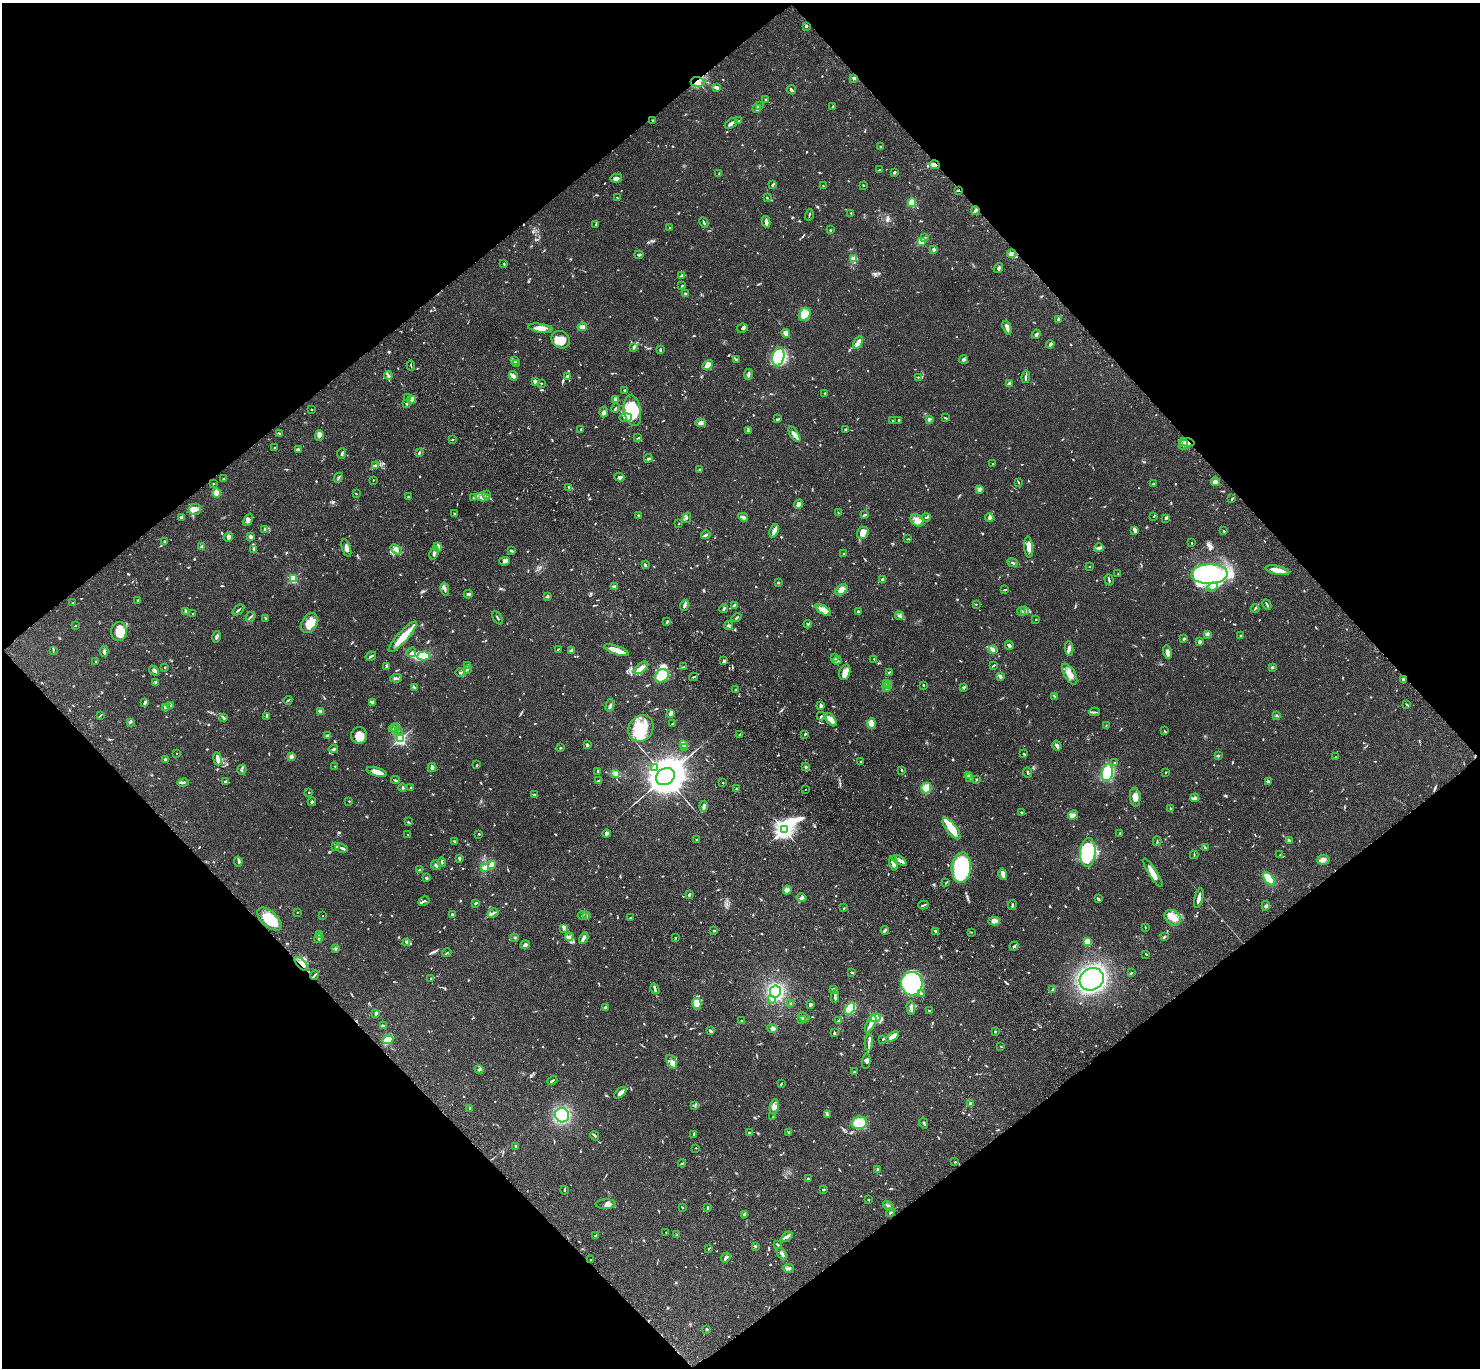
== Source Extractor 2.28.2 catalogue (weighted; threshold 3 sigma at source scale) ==
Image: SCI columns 102-6010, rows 384-5847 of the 6110 x 6090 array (HDU 1 of 3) = the unmasked area's bounding box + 8 px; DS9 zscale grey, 4 x 4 block average (1 PNG px = mean of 4 x 4 image px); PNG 1482 x 1370 px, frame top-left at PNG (2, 3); each listed source drawn as its Kron ellipse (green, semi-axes under 4 px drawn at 4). Shown black and unused: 50% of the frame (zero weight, under 3 of 4 exposures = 6% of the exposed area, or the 3 px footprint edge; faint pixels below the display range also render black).
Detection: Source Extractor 2.28.2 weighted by HDU 2 'WHT'. Background 0.0588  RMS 0.0052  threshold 0.0236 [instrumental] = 3 sigma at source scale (4.5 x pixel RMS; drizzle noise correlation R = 1.50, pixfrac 1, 0.05/0.05 arcsec/px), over >= 5 px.
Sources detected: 1255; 5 too faint to see at this stretch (4 x 4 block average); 10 inside a brighter object's white glare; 6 cosmic-ray / hot-pixel residue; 1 long thin detection or spike segment (spike, bleed or trail) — neither listed nor drawn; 59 coinciding with a brighter row at this scale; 88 inside a brighter listed object's ellipse — not listed separately; of the other 1086, all 500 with FLUX_AUTO >= 2.13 (the completeness limit of this list) listed and drawn (586 fainter detections not listed), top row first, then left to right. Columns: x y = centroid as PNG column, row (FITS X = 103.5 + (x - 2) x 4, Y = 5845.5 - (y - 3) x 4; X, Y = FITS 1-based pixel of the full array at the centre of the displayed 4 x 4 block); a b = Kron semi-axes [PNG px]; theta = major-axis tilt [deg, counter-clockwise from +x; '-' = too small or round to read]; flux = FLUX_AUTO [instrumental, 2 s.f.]
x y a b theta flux
806 26 2 2 - 4.5
854 78 3 2 - 5.8
697 82 7 5 -5 19
716 87 4 2 - 12
791 90 5 2 - 5.3
766 99 2 2 - 9.1
759 106 3 3 - 5.1
833 106 3 2 - 2.7
757 109 4 2 - 3.9
652 120 2 2 - 3.2
739 121 2 2 - 2.5
731 123 7 2 35 11
881 147 4 2 - 3
935 165 5 3 - 12
879 170 4 2 - 2.3
894 172 2 2 - 8.1
719 174 3 2 - 2.6
616 178 6 4 10 9.8
773 184 4 2 - 4.5
863 185 2 2 - 8.2
823 186 2 2 - 2.7
958 190 3 2 - 3.3
617 198 3 2 - 2.4
767 198 3 2 - 2.1
912 203 4 3 - 97
975 211 4 2 - 7
851 213 2 2 - 2.9
809 215 6 2 75 2.9
704 222 5 2 - 4.8
766 222 6 3 -79 13
596 224 3 2 - 4.3
670 228 2 2 - 3.5
830 230 2 2 - 2.7
925 237 3 2 - 3
921 241 2 2 - 190
934 250 2 2 - 14
1012 254 4 2 - 5
639 255 4 2 - 5.6
854 259 4 3 - 15
504 264 2 2 - 2.4
998 268 5 2 - 4.8
682 275 4 3 - 6.4
682 286 2 2 - 3.1
685 294 2 2 - 20
805 314 7 5 63 58
1059 319 2 2 - 15
582 327 4 3 - 14
540 328 12 4 -8 30
742 328 5 3 - 6.8
1007 328 7 3 -73 11
786 333 4 3 - 23
1036 334 5 2 - 7.6
561 340 10 8 -40 34
858 343 7 3 60 16
1050 344 4 2 - 9.7
634 347 3 2 - 7.7
660 350 3 2 - 5.2
778 357 9 6 78 63
736 359 3 2 - 3.3
964 359 4 3 - 5.4
515 360 2 2 - 2.3
516 363 3 2 - 3
708 365 6 4 46 31
411 366 5 2 - 3.2
748 374 5 2 - 9
388 375 4 2 - 5.2
513 376 5 3 - 14
568 376 3 2 - 7.4
918 377 2 2 - 2.8
1026 377 6 2 82 6.9
535 381 3 3 - 4.3
541 383 2 2 - 2.9
1009 384 3 2 - 3.1
625 390 3 2 - 8.3
825 393 2 2 - 7.7
407 398 3 2 - 2.9
411 399 4 2 - 6.4
615 400 3 2 - 9.7
406 404 3 2 - 4.2
616 408 5 2 - 3.1
311 410 2 2 - 3.1
632 411 15 8 -79 120
604 412 5 3 - 12
626 417 6 4 0 12
945 418 3 2 - 3.8
778 419 2 2 - 2.6
929 419 2 2 - 50
893 420 2 2 - 7.1
899 420 2 2 - 3.2
701 423 5 3 - 12
581 429 2 2 - 12
845 429 3 2 - 2.3
748 431 4 2 - 3.9
279 433 3 2 - 2.7
794 434 9 3 -57 22
319 435 5 3 - 11
638 438 4 2 - 2.7
452 439 3 2 - 2.2
1187 442 7 2 -4 13
1183 445 5 3 - 8.5
275 448 2 2 - 7.5
298 449 4 3 - 5.4
342 453 5 2 - 4.7
419 453 3 2 - 4.5
648 458 4 2 - 4.4
993 464 2 2 - 3.8
375 466 4 2 - 4.7
700 469 4 2 - 3.7
619 477 5 3 - 8.3
338 478 5 2 - 4
224 479 3 3 - 3.6
373 480 2 2 - 2.7
1018 482 3 2 - 2.3
1215 482 4 4 - 13
213 484 2 2 - 3.4
1153 484 2 2 - 7.5
569 487 3 2 - 5
980 489 4 3 - 6.9
216 493 4 3 - 44
356 494 2 2 - 2.9
487 494 3 2 - 3.2
408 497 2 2 - 3.4
474 497 2 2 - 7
482 497 7 3 -4 12
1232 499 3 2 - 3.2
798 504 5 4 - 15
195 509 6 5 - 15
838 513 2 2 - 2.2
454 514 3 2 - 2.4
865 515 2 2 - 3.8
639 516 2 2 - 9.6
1154 516 3 2 - 2.2
181 517 3 2 - 6.7
743 517 5 2 - 12
926 517 4 2 - 3
687 518 5 2 - 3.4
989 518 4 3 - 9.6
1165 518 3 3 - 4.2
248 520 6 3 65 8.4
917 520 7 5 -41 22
679 524 2 2 - 2.4
265 529 3 2 - 2.8
1135 530 3 2 - 17
774 531 7 3 68 13
1224 531 2 2 - 3.4
863 533 6 5 - 17
706 535 5 2 - 6.8
251 536 2 2 - 41
228 537 5 4 - 6.8
908 539 3 2 - 2.6
165 542 3 2 - 2.4
1192 543 2 2 - 2.4
202 547 2 2 - 47
438 547 4 2 - 5
1028 547 10 4 -85 20
346 548 9 4 -72 14
1099 548 5 3 - 7.8
396 549 6 3 -39 11
253 550 4 2 - 3.7
512 551 4 2 - 3.1
434 553 6 2 71 8.7
844 554 2 2 - 6.9
505 561 5 3 - 17
1012 562 5 2 - 4.6
645 565 3 2 - 3.7
1089 566 2 2 - 3
1277 570 12 3 -12 43
1118 574 2 2 - 4.5
1209 574 18 10 2 610
293 579 2 2 - 270
882 580 2 2 - 34
1109 580 6 2 -73 4.6
778 583 2 2 - 11
614 586 3 3 - 4.7
1213 587 5 3 - 8.5
445 589 6 2 -78 7.8
842 590 6 4 38 23
1004 590 4 2 - 3.9
468 594 4 2 - 10
547 596 3 2 - 5
138 600 3 2 - 2.9
73 603 2 2 - 3.5
976 604 2 2 - 2.6
1267 604 5 2 - 4.5
684 605 5 2 - 8.8
734 605 3 2 - 4.3
724 609 4 2 - 5.6
1255 609 4 2 - 3.7
238 610 7 2 39 4.8
823 610 8 4 -35 22
185 611 3 2 - 4.6
1022 611 5 2 - 6
1025 611 3 2 - 5.8
858 612 3 2 - 4.7
193 614 2 2 - 2.3
900 616 4 3 - 6.2
251 617 5 2 - 4.2
266 618 3 2 - 3.1
498 618 7 2 -55 3.8
736 618 5 2 - 3.9
1036 619 2 2 - 4
667 622 3 2 - 2.8
309 623 11 7 60 40
808 624 4 2 - 2.9
729 625 4 3 - 5.5
75 626 2 2 - 2.2
119 632 9 8 - 50
1208 634 3 2 - 4.2
1241 636 2 2 - 3.6
216 637 6 3 76 6
403 637 20 5 48 55
1184 639 2 2 - 5.4
1200 642 2 2 - 34
1009 645 4 2 - 7.8
558 649 2 2 - 2.2
992 649 4 2 - 10
1069 649 7 3 -86 10
53 650 4 2 - 3.2
616 650 13 3 -19 54
104 651 6 3 -87 5.9
571 651 3 2 - 4.5
411 652 5 2 - 4.2
1167 652 7 3 -77 11
371 656 5 2 - 6.1
423 656 6 4 4 61
834 658 3 2 - 2.2
874 659 3 2 - 2.6
837 660 4 3 - 7.1
96 661 2 2 - 3.2
724 661 3 2 - 8.2
468 665 4 2 - 3.7
386 666 4 2 - 4.8
993 666 4 2 - 2.3
683 667 3 2 - 2.4
1272 667 2 2 - 5.1
165 668 2 2 - 2.3
641 668 8 3 37 21
154 670 5 3 - 9.9
467 670 3 2 - 3.3
460 672 5 2 - 2.8
845 672 8 5 74 20
889 672 3 2 - 3.4
1070 674 11 5 -59 31
662 676 7 6 - 98
1000 676 3 3 - 7.3
693 677 4 2 - 3.5
396 678 6 2 7 8
1403 679 3 2 - 6.5
156 682 4 2 - 3.5
887 684 3 3 - 4.8
923 685 2 2 - 5.4
889 686 4 2 - 5.6
414 687 4 3 - 3.3
886 687 3 2 - 13
963 687 4 2 - 4.3
736 690 2 2 - 4.3
1054 696 4 2 - 3.6
288 700 4 2 - 3.7
145 702 3 2 - 2.6
373 702 2 2 - 12
1406 704 3 2 - 2.3
610 705 6 2 75 6.5
821 705 4 2 - 11
171 706 4 2 - 3.7
165 708 4 2 - 4.7
321 711 2 2 - 68
1094 712 5 2 - 4.7
670 714 4 2 - 18
101 715 4 2 - 2.2
1277 715 3 2 - 2.5
821 716 4 2 - 3.3
267 717 3 3 - 4.1
224 718 4 2 - 3.1
831 720 7 4 -53 23
130 722 3 2 - 2.9
672 724 3 2 - 5.2
872 724 5 3 - 15
1106 726 2 2 - 2.7
393 728 5 2 - 3.1
395 729 5 2 - 4.6
641 729 14 12 55 87
398 730 2 2 - 3.6
1165 731 3 2 - 2.5
740 734 2 2 - 2.7
805 734 2 2 - 5.2
327 735 3 2 - 4.4
359 735 8 8 - 30
400 739 2 2 - 510
683 744 3 2 - 3.7
587 745 2 2 - 6.8
1057 746 5 3 - 8.2
561 748 3 2 - 2.7
685 748 2 2 - 2.5
334 749 4 2 - 7.6
177 753 2 2 - 4.1
1024 754 2 2 - 6.5
1218 755 3 2 - 3.1
291 757 2 2 - 61
1336 757 2 2 - 2.8
165 759 2 2 - 21
217 759 6 3 -82 13
861 761 2 2 - 2.1
1114 763 3 2 - 2.5
477 765 3 2 - 3.5
335 766 2 2 - 2.2
654 767 3 2 - 3.9
806 767 3 2 - 4
432 768 4 2 - 15
242 770 5 2 - 3.9
902 770 3 2 - 2.9
598 771 4 2 - 2.8
377 772 10 3 -16 29
1027 772 5 2 - 4
1165 772 2 2 - 3
616 773 3 3 - 15
1107 773 8 5 81 150
969 775 2 2 - 4.4
665 776 10 8 32 9600
970 778 3 2 - 3
976 779 2 2 - 3
395 780 4 2 - 3.6
226 781 3 2 - 6.4
599 781 3 2 - 3.7
1268 781 4 2 - 7.9
183 783 5 2 - 6.6
723 783 2 2 - 6.5
403 788 4 3 - 4.7
411 788 2 2 - 3.8
926 788 5 5 - 48
736 789 3 2 - 3
805 789 2 2 - 2.9
309 792 2 2 - 2.4
534 795 2 2 - 3.5
1135 797 9 5 -84 22
1195 798 4 3 - 7.1
349 801 2 2 - 3.3
312 802 4 2 - 4.3
704 806 5 3 - 6.7
1170 809 3 2 - 6.4
1021 812 3 2 - 2.8
1073 815 5 3 - 8.9
408 822 3 2 - 2.8
951 829 13 5 -52 63
784 830 3 3 - 1100
1120 833 2 2 - 2.9
479 834 2 2 - 3.4
606 834 4 3 - 10
408 835 3 2 - 2.5
696 840 2 2 - 2.8
1289 840 3 2 - 3.8
455 841 4 2 - 4.1
1157 841 5 2 - 3.3
336 846 3 2 - 5.4
342 848 6 2 -22 10
1205 848 3 2 - 2.7
1088 852 14 7 86 190
1194 855 4 2 - 3.9
1280 855 2 2 - 2.7
460 859 3 3 - 4.2
899 860 8 2 -30 21
1323 860 6 4 6 11
238 861 5 2 - 4
442 862 5 2 - 3.5
893 863 7 3 -76 29
492 864 4 3 - 15
436 865 5 2 - 5.9
485 868 3 3 - 11
961 868 15 9 85 370
419 869 3 2 - 7
1153 873 17 3 -58 39
1003 874 6 4 -75 8.6
426 878 2 2 - 5.8
1269 879 8 3 -51 120
946 883 3 2 - 2.3
787 890 4 4 - 16
689 895 3 2 - 4.7
801 898 5 3 - 7.9
1199 898 10 2 77 15
1098 899 4 2 - 6.9
424 901 6 2 28 5.4
476 903 3 2 - 4.4
923 905 5 2 - 4.7
1012 905 5 2 - 4.2
1266 906 5 2 - 4.6
844 908 3 2 - 2.6
297 912 2 2 - 2.6
493 913 6 2 28 6.6
452 914 2 2 - 4.3
582 915 4 2 - 2.7
586 915 3 2 - 2.8
323 916 2 2 - 2.3
630 918 2 2 - 3.3
1173 918 9 7 -37 42
269 919 15 7 -41 74
994 921 6 4 -2 26
1145 927 2 2 - 2.6
564 928 4 3 - 7.4
885 930 4 2 - 4.3
714 931 2 2 - 5.3
936 931 2 2 - 6.8
971 932 2 2 - 2.7
319 935 3 2 - 7
515 937 3 2 - 3.2
569 937 4 3 - 7.6
1164 937 4 2 - 5.7
318 938 5 2 - 3.7
584 938 6 4 61 7.7
676 938 2 2 - 2.6
1087 942 4 4 - 26
407 943 4 2 - 4.3
525 945 5 4 - 13
1014 946 5 2 - 4.1
335 949 3 2 - 2.5
447 953 4 2 - 3.2
1146 954 3 2 - 2.4
301 964 9 3 -47 18
852 972 2 2 - 5.7
1131 973 2 2 - 2.7
315 975 5 2 - 5.4
431 979 2 2 - 2.3
1092 979 12 10 34 620
912 984 12 10 -84 580
655 989 5 2 - 4.7
833 989 3 2 - 8.5
1052 989 3 3 - 3.7
775 992 6 5 - 300
922 993 3 3 - 4.1
835 996 6 2 86 6.4
772 999 3 2 - 3.6
697 1003 6 4 -77 42
791 1003 2 2 - 2.4
810 1005 4 3 - 8
606 1007 3 3 - 7.7
911 1008 7 4 -87 10
850 1009 6 4 56 120
929 1010 2 2 - 2.6
376 1013 2 2 - 11
804 1017 6 2 -24 5.2
876 1018 5 3 - 84
802 1019 4 3 - 5.1
741 1021 2 2 - 2.4
839 1021 4 2 - 7.6
871 1024 9 3 63 13
384 1026 3 3 - 4.4
773 1029 5 4 - 8.3
710 1031 3 2 - 11
995 1031 2 2 - 4.1
835 1033 4 2 - 4
892 1036 7 3 34 28
883 1039 3 2 - 3.8
388 1040 6 3 8 18
869 1042 9 3 86 8.8
1001 1047 2 2 - 2.8
672 1061 7 4 -62 12
866 1061 8 3 85 7.4
479 1069 4 2 - 3.6
854 1072 4 2 - 3.9
552 1081 5 2 - 4.3
781 1083 4 2 - 2.4
620 1093 7 3 40 17
971 1104 2 2 - 50
695 1105 3 2 - 2.4
774 1107 7 4 81 16
470 1108 2 2 - 2.2
562 1115 7 7 - 230
828 1115 4 2 - 3.4
773 1117 2 2 - 2.4
859 1123 8 6 7 120
924 1123 5 2 - 4.1
749 1133 2 2 - 6.2
789 1133 3 3 - 3.2
693 1135 2 2 - 2.8
595 1136 5 2 - 3.9
516 1146 3 2 - 4.6
696 1148 2 2 - 2.1
955 1162 3 2 - 2.6
682 1163 4 2 - 3
877 1170 3 3 - 3.7
808 1179 3 3 - 4.3
564 1190 4 2 - 2.6
823 1190 3 2 - 4.6
868 1199 2 2 - 2.8
606 1204 10 4 0 13
888 1206 5 2 - 5.4
682 1207 2 2 - 3.5
707 1208 3 2 - 3.5
891 1213 5 2 - 3.6
745 1214 2 2 - 12
666 1232 2 2 - 2.2
596 1235 4 2 - 4.5
677 1235 4 2 - 3
787 1237 6 3 29 9.4
777 1244 4 3 - 3.5
755 1246 3 2 - 4.9
709 1249 4 2 - 2.2
782 1254 7 2 -55 11
726 1258 5 2 - 14
590 1260 2 2 - 2.2
788 1268 5 3 - 6.4
707 1329 2 2 - 8.5
Overlapping masked pixels (flux is a lower limit): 6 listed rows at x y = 697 82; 935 165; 958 190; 975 211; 1187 442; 301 964
Diffuse or blended objects may show on this block-average render without a row.